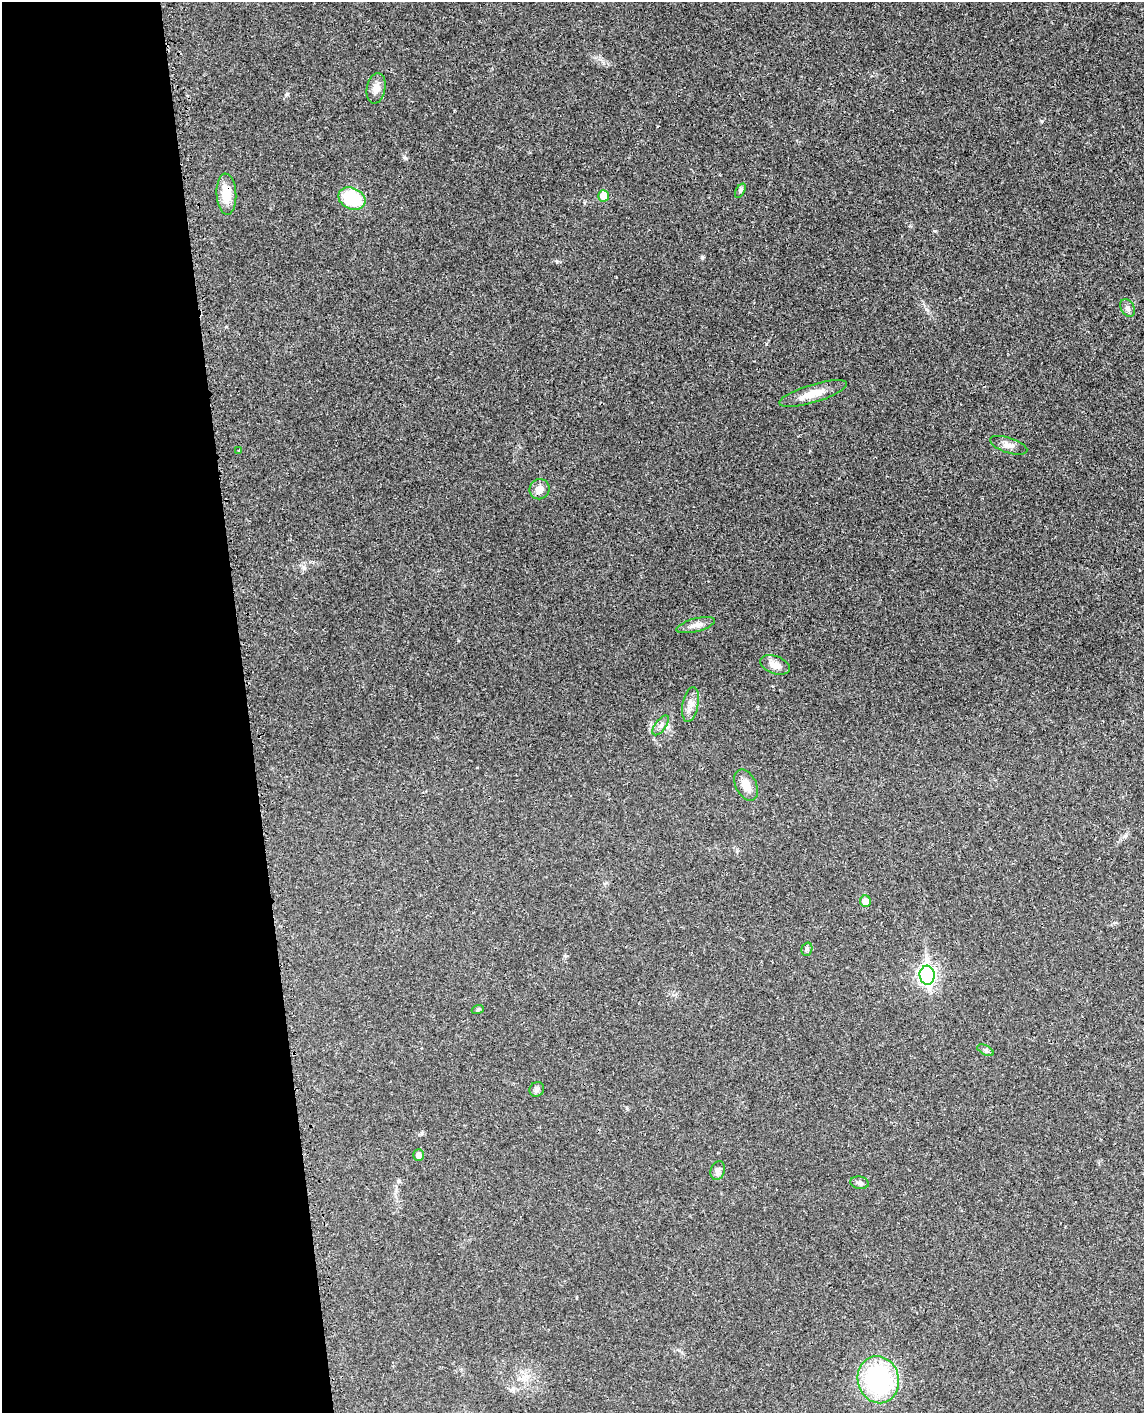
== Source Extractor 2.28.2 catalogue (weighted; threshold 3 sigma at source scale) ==
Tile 5 of 4 x 3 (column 1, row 2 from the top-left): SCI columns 84-1225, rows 1618-3028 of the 4736 x 4749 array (HDU 1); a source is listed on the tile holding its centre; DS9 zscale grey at full resolution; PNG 1146 x 1415 px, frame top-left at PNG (2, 2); each listed source drawn as its Kron ellipse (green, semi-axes under 4 px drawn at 4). Shown black and unused: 22% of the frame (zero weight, under 3 of 4 exposures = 8% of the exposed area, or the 3 px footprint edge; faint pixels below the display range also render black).
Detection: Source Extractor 2.28.2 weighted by HDU 2 'WHT'; one run over the whole footprint, this tile lists its part. Background 0.0214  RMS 0.0035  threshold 0.0155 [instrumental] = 3 sigma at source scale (4.5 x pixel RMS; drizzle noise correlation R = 1.50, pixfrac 1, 0.05/0.05 arcsec/px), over >= 5 px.
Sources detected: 25; all 25 listed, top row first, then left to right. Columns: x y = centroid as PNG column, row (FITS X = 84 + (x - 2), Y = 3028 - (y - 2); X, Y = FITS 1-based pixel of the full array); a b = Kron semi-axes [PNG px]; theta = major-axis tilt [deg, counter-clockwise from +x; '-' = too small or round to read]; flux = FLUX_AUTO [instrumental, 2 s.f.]
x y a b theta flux
376 88 15 9 80 2.5
740 191 7 4 60 0.57
226 194 20 10 -88 7
604 196 5 5 - 4.7
352 198 14 10 -23 16
1128 308 9 6 -65 1.1
813 393 35 9 17 5.4
1009 445 19 7 -18 2.1
239 450 2 2 - 0.28
540 489 10 10 - 2.4
696 625 20 6 14 2.1
775 665 15 8 -21 3
690 704 18 8 79 2.7
661 725 11 5 53 1.2
746 785 17 10 -64 3.5
865 901 6 5 - 2.6
807 949 7 5 73 0.7
927 975 9 7 -85 110
478 1009 6 4 20 0.45
985 1050 9 4 -27 0.74
537 1089 8 7 - 0.84
419 1155 5 5 - 1.5
718 1170 9 7 73 1.1
859 1183 9 6 -10 1
878 1380 24 20 -75 39
Overlapping masked pixels (flux is a lower limit): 1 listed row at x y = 226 194
Unlisted compact peaks at least as high as the median listed source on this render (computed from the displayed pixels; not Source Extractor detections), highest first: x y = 702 257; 1042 121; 405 158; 287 94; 935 231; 557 262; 926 309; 766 344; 1125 836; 226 327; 513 1389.